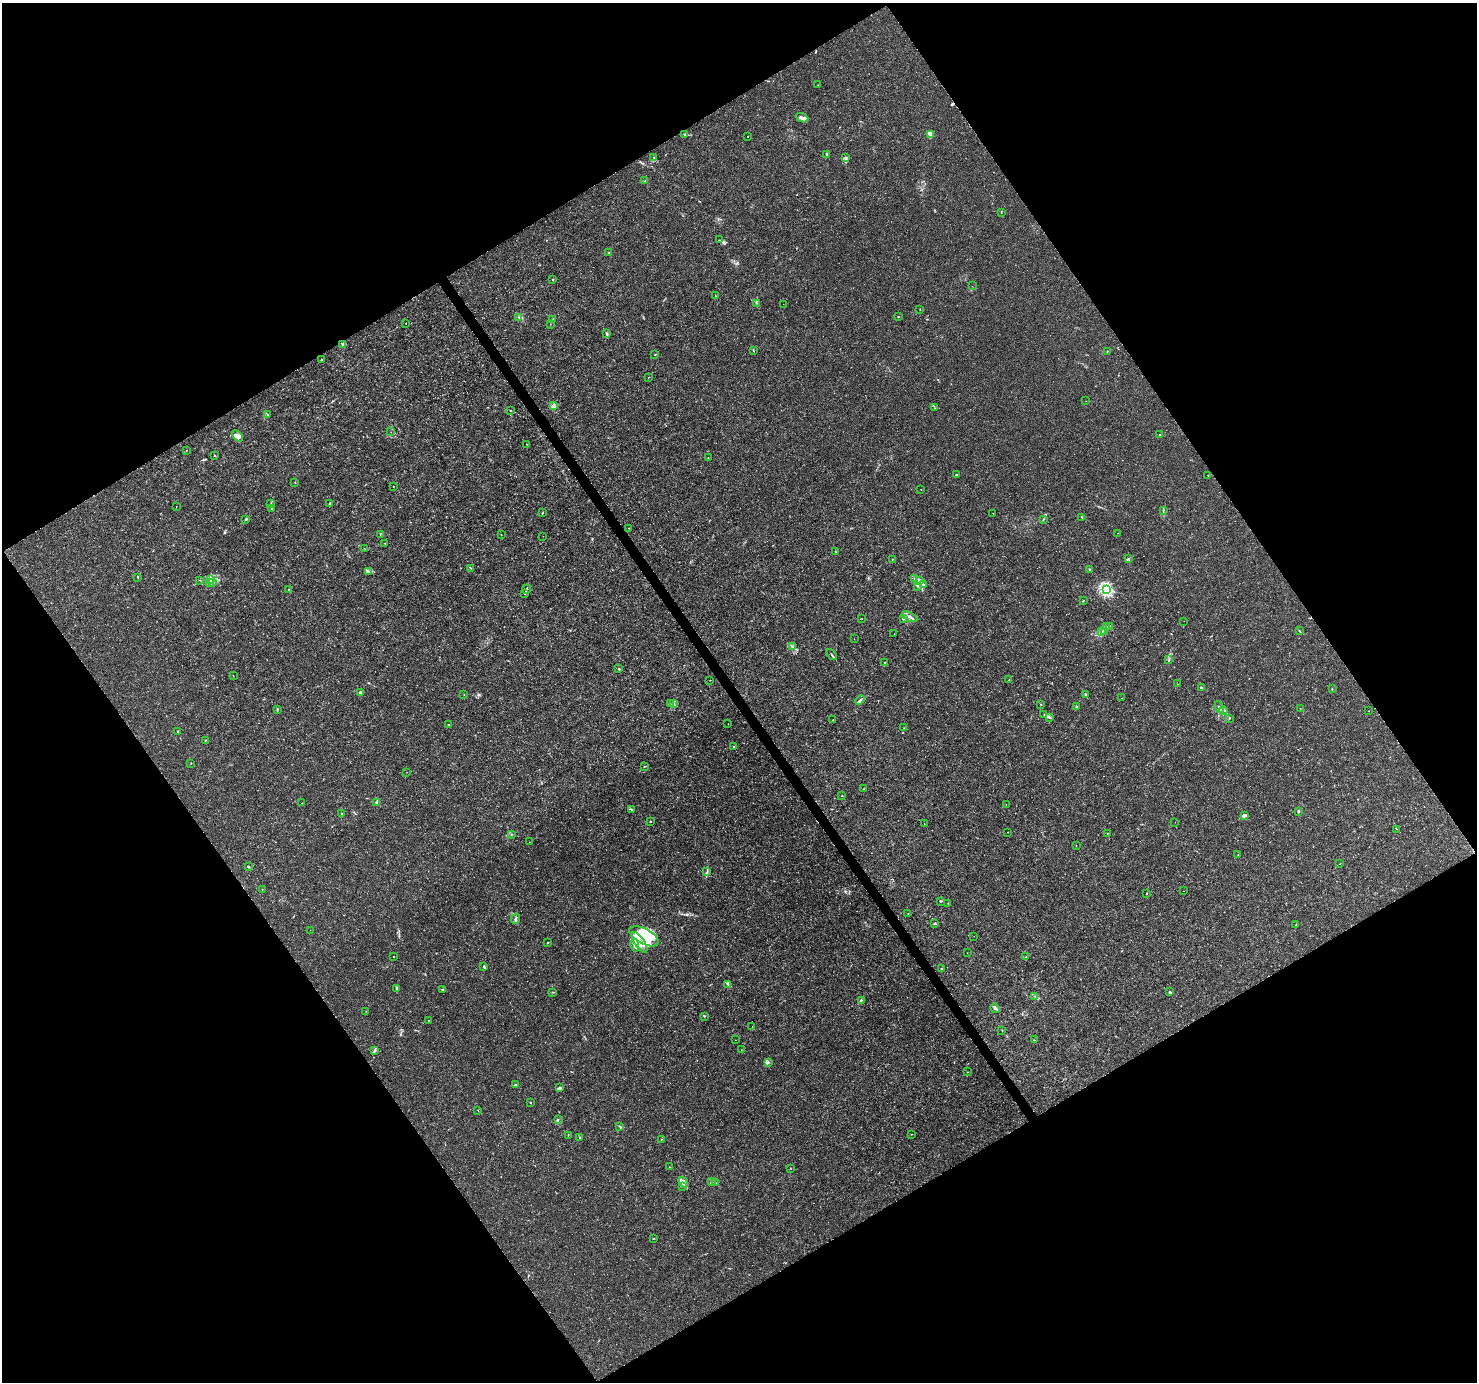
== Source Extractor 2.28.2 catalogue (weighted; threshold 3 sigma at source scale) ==
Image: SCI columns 5-5904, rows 183-5699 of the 5904 x 5819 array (HDU 1 of 3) = the unmasked area's bounding box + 8 px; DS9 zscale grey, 4 x 4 block average (1 PNG px = mean of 4 x 4 image px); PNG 1479 x 1384 px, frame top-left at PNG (2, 3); each listed source drawn as its Kron ellipse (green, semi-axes under 4 px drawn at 4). Shown black and unused: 49% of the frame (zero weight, under 3 of 4 exposures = <1% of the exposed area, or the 3 px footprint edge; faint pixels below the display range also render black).
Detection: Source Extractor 2.28.2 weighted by HDU 2 'WHT'. Background 0.00285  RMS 0.0011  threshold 0.00475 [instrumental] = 3 sigma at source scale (4.5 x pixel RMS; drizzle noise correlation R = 1.50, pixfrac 1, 0.0396/0.0396 arcsec/px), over >= 5 px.
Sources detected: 233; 1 inside a brighter object's white glare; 2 cosmic-ray / hot-pixel residue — neither listed nor drawn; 4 coinciding with a brighter row at this scale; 15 inside a brighter listed object's ellipse — not listed separately; the other 211 listed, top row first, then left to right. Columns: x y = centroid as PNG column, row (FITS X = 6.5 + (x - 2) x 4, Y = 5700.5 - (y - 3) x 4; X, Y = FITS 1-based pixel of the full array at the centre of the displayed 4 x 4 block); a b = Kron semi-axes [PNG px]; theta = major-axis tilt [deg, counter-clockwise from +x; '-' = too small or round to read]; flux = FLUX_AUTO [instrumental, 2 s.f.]
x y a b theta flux
818 85 2 2 - 0.13
802 118 6 4 -22 1.9
684 134 2 2 - 0.59
930 134 4 3 - 2.3
748 136 2 2 - 0.22
827 154 3 2 - 0.5
654 157 2 2 - 0.17
846 157 3 2 - 0.6
645 181 2 2 - 0.51
1001 212 4 2 - 0.3
719 240 2 2 - 0.22
609 253 2 2 - 0.26
553 280 2 2 - 0.42
972 286 2 2 - 0.11
715 295 3 2 - 0.24
757 303 2 2 - 0.18
783 304 2 2 - 0.21
920 310 2 2 - 0.33
518 317 2 2 - 0.25
898 317 2 2 - 1
553 319 2 2 - 0.14
406 323 2 2 - 0.24
550 324 2 2 - 0.11
607 334 3 2 - 0.71
343 344 3 2 - 1.7
753 351 2 2 - 0.27
1107 351 2 2 - 0.79
655 355 2 2 - 0.23
322 359 3 2 - 0.58
648 378 2 2 - 0.14
1086 401 2 2 - 0.19
553 406 2 2 - 0.77
935 408 2 2 - 0.14
511 411 2 2 - 0.19
268 415 2 2 - 0.23
391 432 2 2 - 0.13
1160 435 2 2 - 0.37
237 436 6 4 -45 2.5
526 444 2 2 - 0.13
186 450 2 2 - 0.24
215 456 2 2 - 0.43
708 458 2 2 - 0.27
956 475 3 2 - 0.47
1208 476 2 2 - 0.2
295 482 2 2 - 0.29
393 486 2 2 - 0.25
921 489 2 2 - 0.36
329 503 3 2 - 0.42
271 504 3 2 - 0.51
176 506 2 2 - 0.14
271 509 4 2 - 0.9
1163 511 3 2 - 0.38
543 513 3 2 - 0.31
993 513 2 2 - 0.17
1082 517 2 2 - 0.26
246 519 3 2 - 0.69
1043 519 4 2 - 0.42
629 528 2 2 - 0.23
1118 533 2 2 - 0.11
380 535 2 2 - 0.11
501 535 2 2 - 0.14
543 536 2 2 - 0.1
385 543 2 2 - 0.2
364 548 2 2 - 0.16
835 552 2 2 - 0.46
1128 558 2 2 - 0.34
892 559 2 2 - 0.31
470 568 3 2 - 0.28
1089 570 2 2 - 0.51
368 571 4 2 - 0.68
138 577 2 2 - 0.59
914 579 2 2 - 0.44
199 580 2 2 - 0.12
211 580 3 2 - 1
919 581 3 2 - 0.78
210 582 3 2 - 0.55
212 582 2 2 - 0.37
924 584 2 2 - 0.58
918 586 2 2 - 0.39
289 589 2 2 - 0.19
526 589 5 2 - 0.8
1106 590 2 2 - 90
525 594 3 2 - 0.54
1083 600 2 2 - 0.46
910 617 8 3 -27 2.4
862 619 2 2 - 0.14
903 619 3 2 - 1.1
1184 621 2 2 - 0.095
1106 626 3 2 - 0.51
1110 626 2 2 - 0.37
1102 631 3 2 - 0.48
1104 631 2 2 - 0.4
1299 631 4 2 - 0.4
894 634 2 2 - 0.12
854 639 2 2 - 0.12
792 647 4 2 - 0.99
832 654 6 2 -52 0.63
1169 660 3 2 - 0.45
884 662 2 2 - 0.19
619 669 2 2 - 0.52
233 676 2 2 - 0.12
710 680 2 2 - 0.11
1009 680 2 2 - 0.25
1178 684 2 2 - 0.27
1201 687 2 2 - 1
1332 689 2 2 - 0.36
360 692 2 2 - 3.4
464 694 2 2 - 0.26
1085 694 3 2 - 0.62
1121 698 2 2 - 0.16
860 700 5 2 - 1
674 703 2 2 - 0.49
670 704 2 2 - 0.18
1041 704 2 2 - 0.23
1076 707 3 2 - 0.64
1219 707 6 2 -68 1.6
1300 708 2 2 - 0.26
277 709 2 2 - 0.41
1223 710 4 3 - 1.2
1369 711 2 2 - 0.44
1044 715 3 2 - 0.32
1050 718 2 2 - 0.46
1229 718 3 2 - 0.43
833 720 2 2 - 0.32
728 724 2 2 - 0.17
448 725 2 2 - 0.28
904 728 2 2 - 0.17
178 731 2 2 - 0.47
206 740 2 2 - 0.21
734 747 2 2 - 0.47
191 763 2 2 - 0.22
644 766 2 2 - 0.23
407 772 2 2 - 0.1
863 789 2 2 - 0.25
841 796 2 2 - 0.16
377 802 3 2 - 0.77
302 803 2 2 - 0.38
1006 804 2 2 - 0.11
631 809 3 2 - 0.51
1298 811 4 2 - 0.72
341 814 2 2 - 0.31
1244 815 3 3 - 1.7
650 821 2 2 - 0.31
1175 822 2 2 - 0.15
924 824 2 2 - 0.18
1397 829 2 2 - 0.22
1007 832 2 2 - 0.18
1107 833 2 2 - 0.26
511 834 2 2 - 0.17
529 842 2 2 - 0.12
1076 845 2 2 - 0.14
1238 855 2 2 - 0.18
1339 864 2 2 - 0.13
248 866 3 2 - 0.48
707 872 3 2 - 0.62
262 889 2 2 - 0.18
1183 891 2 2 - 0.14
1146 893 2 2 - 0.31
941 901 3 2 - 0.49
948 903 2 2 - 0.23
908 913 2 2 - 0.16
516 919 5 2 - 0.98
935 924 3 2 - 0.57
1296 924 2 2 - 0.18
310 930 2 2 - 0.16
644 936 16 7 -28 19
974 936 2 2 - 0.14
639 942 12 5 -56 7.8
547 943 2 2 - 0.17
635 945 6 3 -81 2.1
967 953 2 2 - 0.16
393 956 2 2 - 0.25
1026 957 2 2 - 0.29
484 967 3 2 - 0.93
942 969 3 2 - 0.52
728 984 3 2 - 0.73
396 988 2 2 - 0.68
443 990 2 2 - 0.28
552 992 3 2 - 0.34
1170 992 3 2 - 0.5
1035 996 2 2 - 0.2
861 1000 3 2 - 0.49
995 1008 5 2 - 1.4
366 1011 2 2 - 0.13
704 1016 2 2 - 0.35
428 1020 2 2 - 0.27
752 1026 2 2 - 0.087
1002 1030 2 2 - 0.18
735 1040 2 2 - 0.12
1034 1040 3 2 - 0.3
375 1050 3 2 - 0.72
741 1050 2 2 - 0.22
768 1062 2 2 - 0.24
967 1072 2 2 - 0.16
516 1085 4 2 - 0.97
560 1088 3 2 - 0.76
530 1102 2 2 - 0.59
478 1110 2 2 - 0.19
558 1120 2 2 - 0.41
620 1126 3 2 - 0.62
911 1134 2 2 - 0.31
568 1135 2 2 - 0.3
580 1137 2 2 - 0.31
661 1139 2 2 - 0.39
669 1167 2 2 - 0.16
791 1168 2 2 - 0.18
683 1182 6 3 -54 2
712 1182 2 2 - 0.22
715 1183 3 2 - 0.59
683 1187 2 2 - 0.18
653 1238 2 2 - 0.3
Diffuse or blended objects may show on this block-average render without a row.